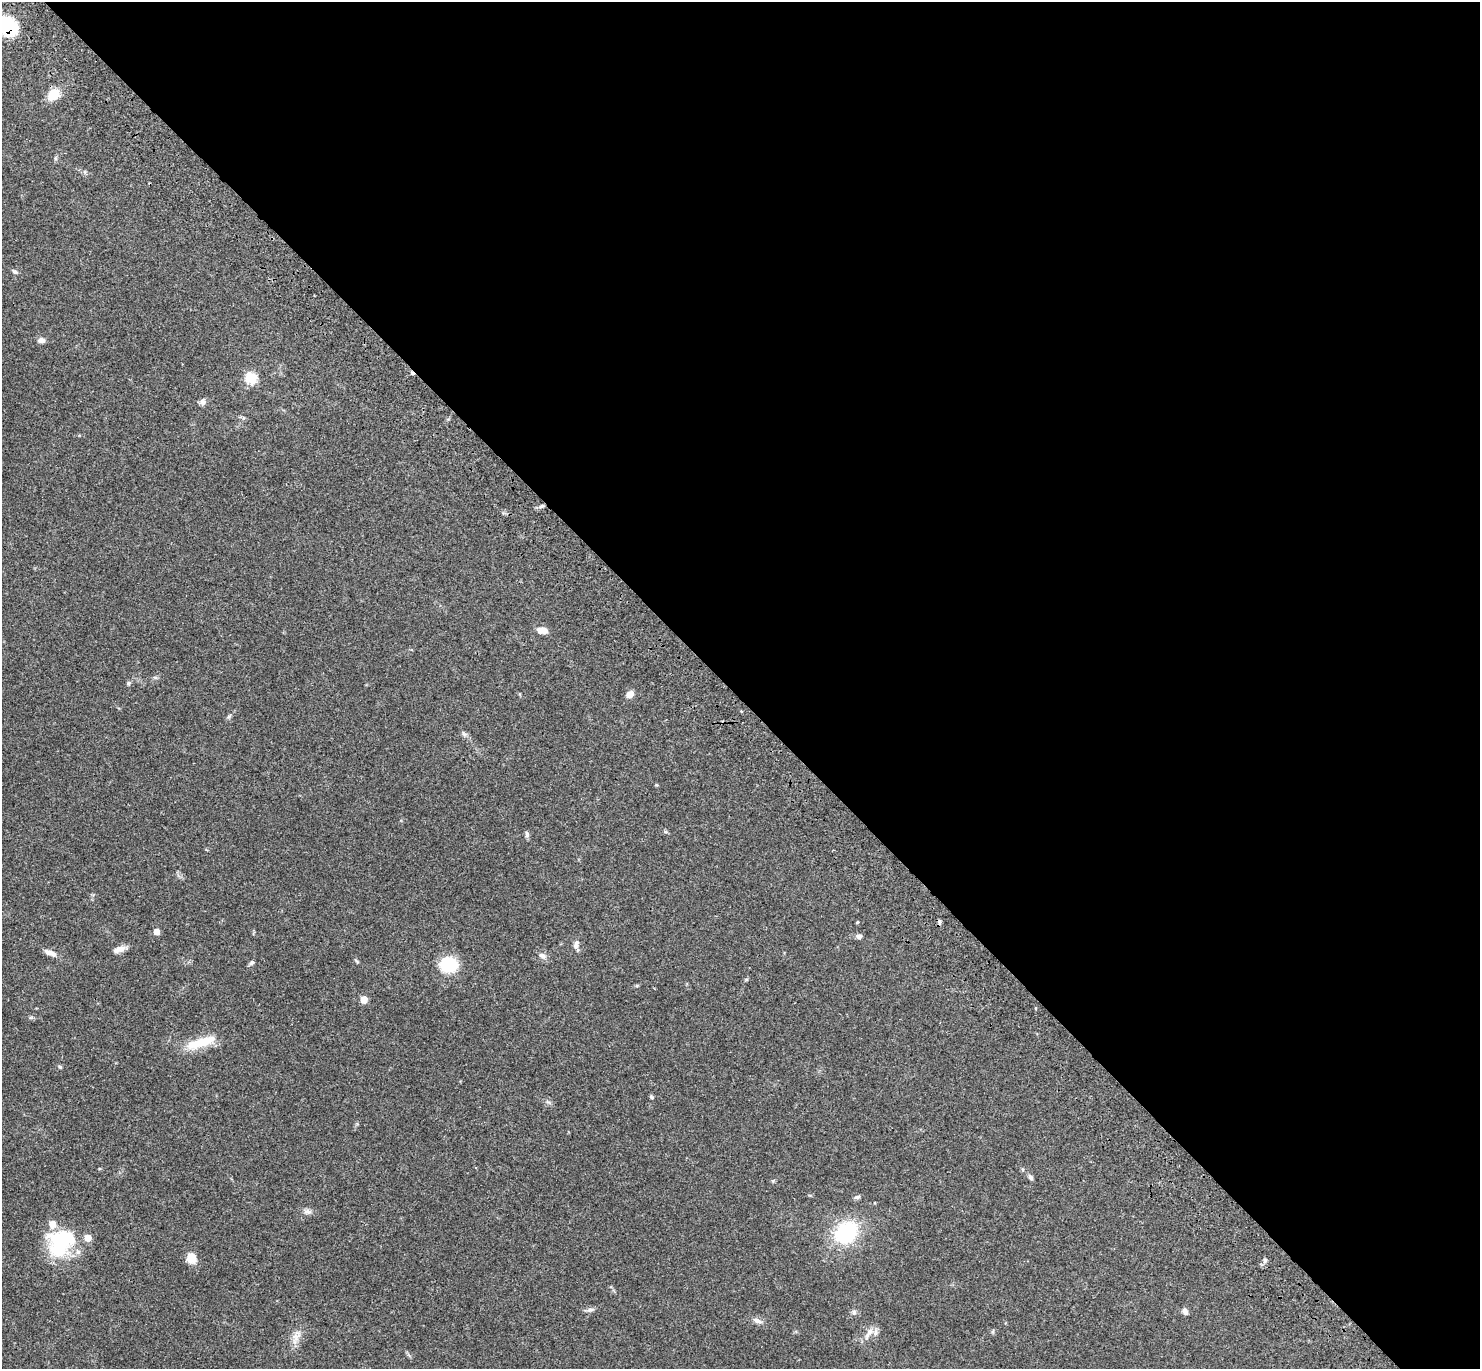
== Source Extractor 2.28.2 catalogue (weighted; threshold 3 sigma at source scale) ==
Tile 8 of 4 x 4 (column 4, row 2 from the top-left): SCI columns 4535-6012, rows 2986-4352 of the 6121 x 6108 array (HDU 1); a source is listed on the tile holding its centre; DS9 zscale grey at full resolution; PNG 1482 x 1371 px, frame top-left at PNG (2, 2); no overlay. Shown black and unused: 51% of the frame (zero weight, under 3 of 4 exposures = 6% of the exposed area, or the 3 px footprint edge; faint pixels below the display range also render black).
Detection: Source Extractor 2.28.2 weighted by HDU 2 'WHT'; one run over the whole footprint, this tile lists its part. Background 0.0502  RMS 0.0054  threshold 0.0242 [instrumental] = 3 sigma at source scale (4.5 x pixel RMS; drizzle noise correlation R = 1.50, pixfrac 1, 0.05/0.05 arcsec/px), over >= 5 px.
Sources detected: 46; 2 cosmic-ray / hot-pixel residue — not listed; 3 inside a brighter listed object's ellipse — not listed separately; the other 41 listed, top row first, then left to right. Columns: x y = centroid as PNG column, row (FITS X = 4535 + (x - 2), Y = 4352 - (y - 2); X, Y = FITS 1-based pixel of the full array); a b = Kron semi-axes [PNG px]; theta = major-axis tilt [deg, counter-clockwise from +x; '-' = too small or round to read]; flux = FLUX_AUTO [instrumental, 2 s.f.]
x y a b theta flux
8 26 25 18 -60 21
54 94 12 9 54 10
15 272 8 5 -30 1.1
41 340 7 6 - 2.6
251 378 6 5 - 42
203 402 9 8 - 1.8
542 506 7 5 17 1.2
542 630 13 7 -9 3.8
128 683 6 5 - 0.87
630 694 9 7 37 3.3
229 716 7 4 20 0.78
464 734 8 4 -44 1.1
666 832 6 4 -17 0.7
527 834 9 5 -85 1.1
156 932 4 4 - 5.7
859 936 8 6 -4 1.5
576 944 12 6 75 2.1
121 949 10 9 - 2.9
50 953 17 6 -20 3
541 955 11 6 -15 2
252 962 7 5 40 1
449 965 17 15 -2 21
746 979 6 4 0 0.57
364 999 5 5 - 9.7
201 1042 43 11 17 14
60 1067 5 4 - 0.66
652 1097 5 5 - 0.67
99 1169 4 3 - 0.47
1030 1177 8 5 -58 1.3
857 1197 8 4 16 1.2
307 1211 12 6 -6 2
846 1232 21 17 43 42
61 1242 36 29 48 35
191 1258 12 10 -65 6.2
1265 1260 5 5 - 0.97
590 1310 11 4 4 1.4
1185 1311 7 6 - 2.1
854 1312 8 5 -70 1.1
757 1321 12 6 -21 2.3
869 1331 12 8 64 3.4
296 1337 20 8 73 4.5
Overlapping masked pixels (flux is a lower limit): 1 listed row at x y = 8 26
Isophote crosses this tile's border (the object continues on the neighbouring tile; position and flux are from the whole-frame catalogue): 1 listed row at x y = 8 26